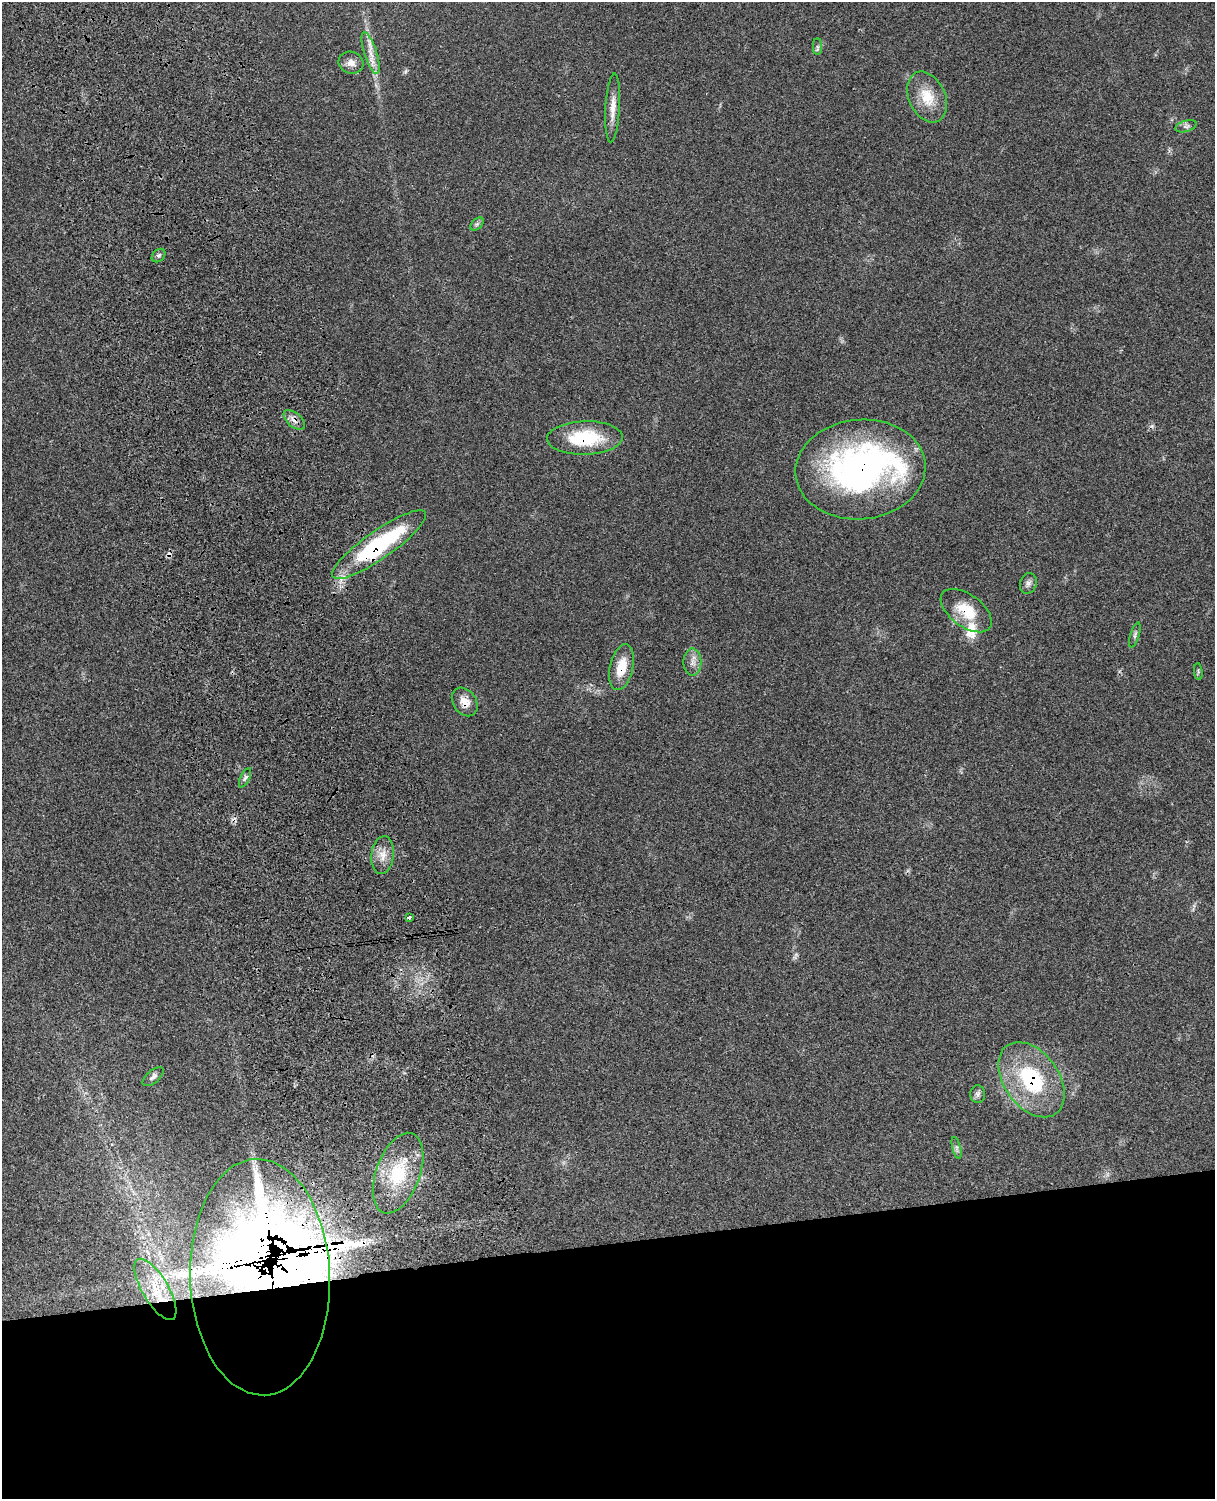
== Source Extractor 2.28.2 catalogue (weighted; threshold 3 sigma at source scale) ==
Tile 11 of 4 x 3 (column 3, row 3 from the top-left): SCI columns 2544-3756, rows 276-1772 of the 5088 x 4928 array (HDU 1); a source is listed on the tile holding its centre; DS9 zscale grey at full resolution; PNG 1217 x 1501 px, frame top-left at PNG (2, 2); each listed source drawn as its Kron ellipse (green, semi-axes under 4 px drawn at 4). Shown black and unused: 17% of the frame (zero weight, under 3 of 4 exposures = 6% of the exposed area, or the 3 px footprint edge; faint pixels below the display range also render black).
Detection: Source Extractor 2.28.2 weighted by HDU 2 'WHT'; one run over the whole footprint, this tile lists its part. Background 0.0761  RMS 0.0058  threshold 0.026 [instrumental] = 3 sigma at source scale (4.5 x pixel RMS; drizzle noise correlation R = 1.50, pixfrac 1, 0.05/0.05 arcsec/px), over >= 5 px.
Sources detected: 39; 2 inside a brighter object's white glare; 3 cosmic-ray / hot-pixel residue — neither listed nor drawn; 5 inside a brighter listed object's ellipse — not listed separately; the other 29 listed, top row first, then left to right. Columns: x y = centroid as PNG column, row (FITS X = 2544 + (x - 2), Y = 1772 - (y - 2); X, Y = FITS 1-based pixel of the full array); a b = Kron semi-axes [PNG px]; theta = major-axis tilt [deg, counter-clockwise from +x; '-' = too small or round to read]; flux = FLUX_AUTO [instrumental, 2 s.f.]
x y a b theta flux
817 47 8 4 -90 1.3
371 53 22 6 -72 5.9
351 63 12 11 - 3.8
927 97 27 18 -65 14
613 108 34 7 87 6.9
1186 126 11 5 17 1.8
477 224 8 5 45 1.2
159 255 8 5 44 1.3
294 420 13 7 -41 3.3
585 438 38 16 2 33
860 469 65 50 5 180
379 545 56 14 35 70
1028 583 10 8 69 2.2
966 611 29 16 -36 16
1135 635 13 4 73 1.5
692 662 13 9 -89 3.8
621 667 23 11 77 12
1198 672 8 3 -85 0.88
465 702 15 11 -55 6.1
245 778 10 4 64 1.4
383 855 19 11 83 6.2
409 917 4 3 - 3.4
153 1077 13 6 41 2.1
1032 1080 42 27 -54 52
978 1094 9 7 -89 1.9
957 1148 11 3 -75 1.4
398 1173 42 22 70 31
260 1277 118 70 -88 2000
155 1289 35 13 -59 16
Overlapping masked pixels (flux is a lower limit): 10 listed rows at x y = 294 420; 585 438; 860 469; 379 545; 966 611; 621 667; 465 702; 1032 1080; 260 1277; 155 1289